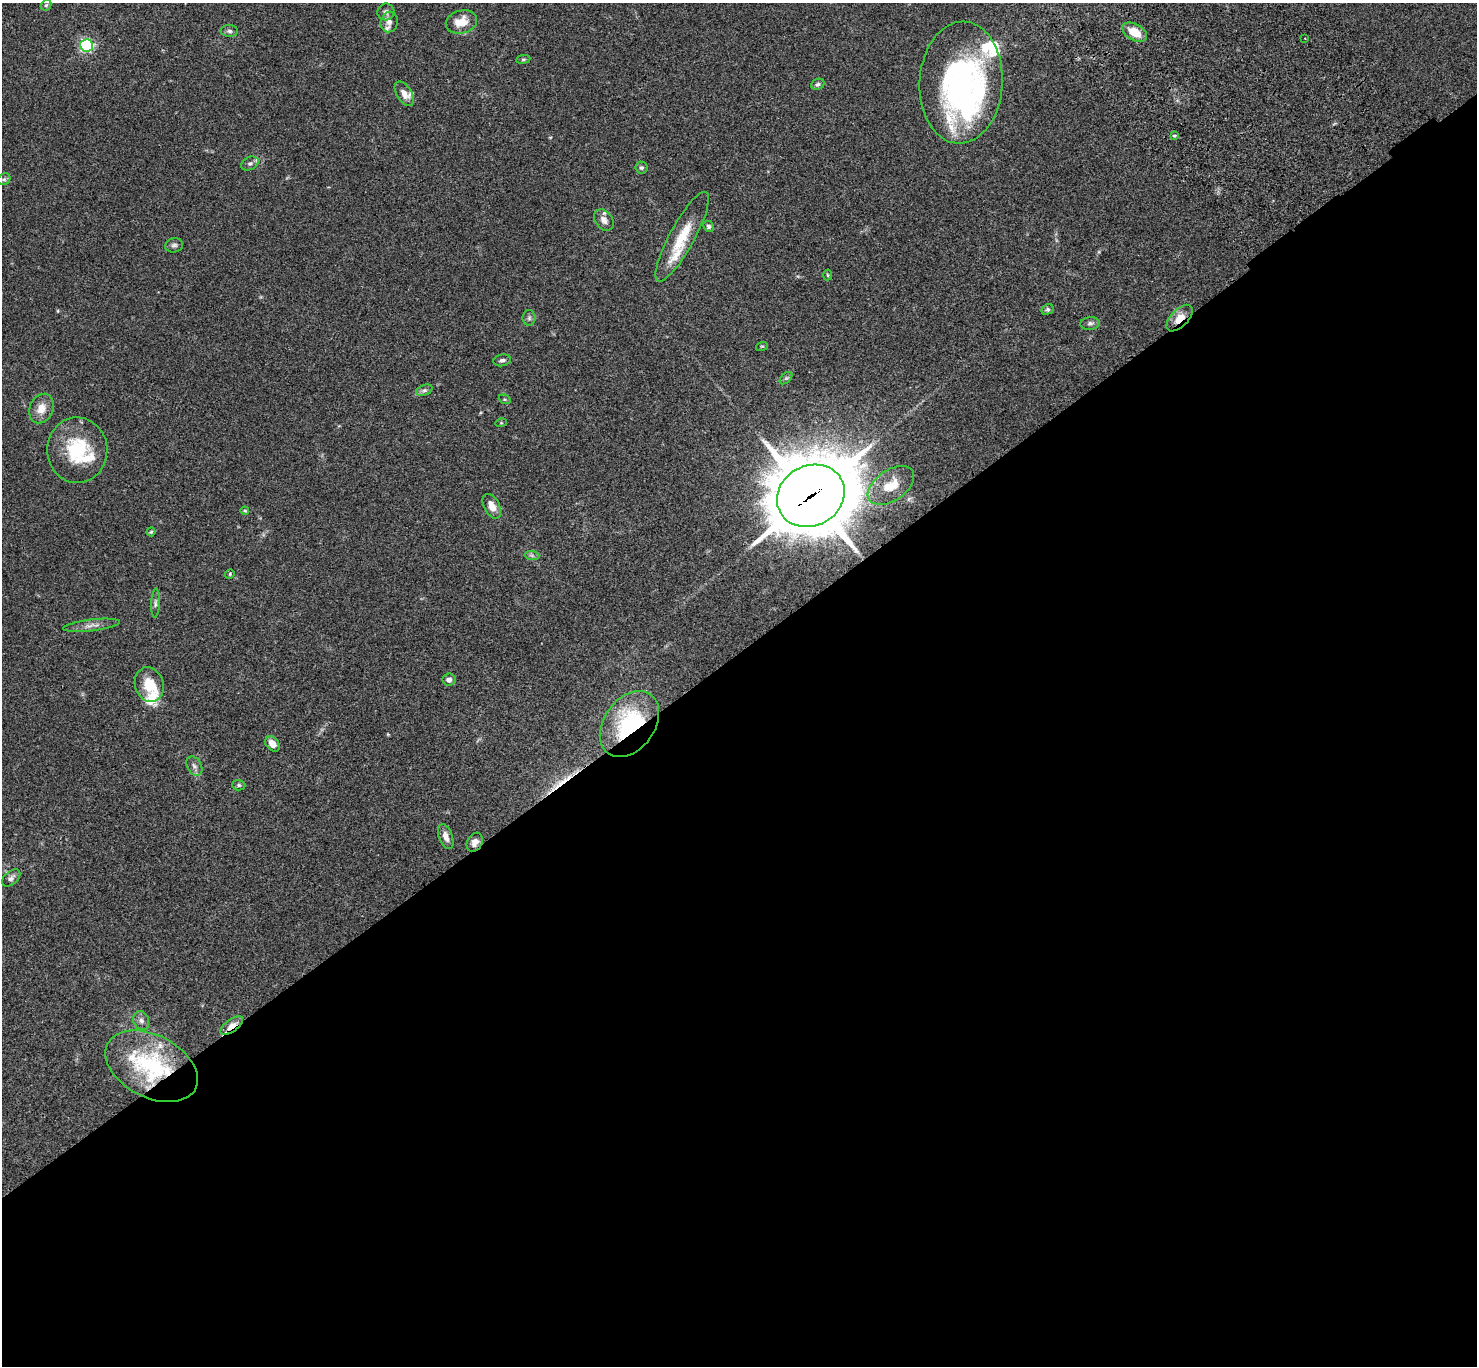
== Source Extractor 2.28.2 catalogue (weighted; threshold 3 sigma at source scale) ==
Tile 15 of 4 x 4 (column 3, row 4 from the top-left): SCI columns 3054-4528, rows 383-1746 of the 6106 x 6082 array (HDU 1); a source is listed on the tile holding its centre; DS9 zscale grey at full resolution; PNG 1479 x 1368 px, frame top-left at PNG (2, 3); each listed source drawn as its Kron ellipse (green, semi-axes under 4 px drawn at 4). Shown black and unused: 53% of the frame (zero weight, under 3 of 4 exposures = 6% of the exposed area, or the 3 px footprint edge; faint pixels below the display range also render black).
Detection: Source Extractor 2.28.2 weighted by HDU 2 'WHT'; one run over the whole footprint, this tile lists its part. Background 0.0592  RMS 0.0053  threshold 0.0239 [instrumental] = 3 sigma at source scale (4.5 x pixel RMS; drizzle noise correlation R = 1.50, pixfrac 1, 0.05/0.05 arcsec/px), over >= 5 px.
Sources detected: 65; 2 inside a brighter object's white glare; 1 long thin detection or spike segment (spike, bleed or trail) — neither listed nor drawn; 8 inside a brighter listed object's ellipse — not listed separately; the other 54 listed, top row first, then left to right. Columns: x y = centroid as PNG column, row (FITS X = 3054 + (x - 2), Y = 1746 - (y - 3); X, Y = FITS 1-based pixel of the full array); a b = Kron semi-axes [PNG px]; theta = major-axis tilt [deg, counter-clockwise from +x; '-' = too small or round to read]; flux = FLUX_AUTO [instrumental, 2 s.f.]
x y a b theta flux
46 5 6 4 43 0.76
386 12 8 8 - 2
389 22 10 8 77 2.6
461 22 16 11 13 9
229 31 8 6 -1 1.4
1135 32 13 8 -30 9
1305 38 2 2 - 0.33
86 45 6 6 - 73
523 59 7 3 8 0.75
961 83 61 41 87 150
818 84 7 5 24 1.1
404 94 14 7 -58 4
1174 136 4 3 - 0.59
250 163 9 6 25 1.6
641 168 6 6 - 1.1
4 179 6 5 - 1.1
604 220 12 8 -53 3.2
709 226 6 5 - 1
682 237 50 12 61 17
174 245 9 7 14 1.5
828 275 5 3 - 0.5
1047 309 6 5 - 1.2
529 318 8 6 -90 1.3
1179 318 16 8 46 6.8
1090 323 9 6 9 1.5
762 346 6 3 18 0.53
502 360 9 6 10 1.5
786 378 7 4 44 0.85
424 390 8 5 20 1.3
505 399 6 4 -20 0.68
41 408 15 11 65 6
501 423 5 3 - 0.53
77 450 33 30 -88 30
891 485 26 15 34 11
811 496 35 30 29 4000
492 506 13 8 -62 4.8
245 511 4 4 - 0.52
151 532 4 4 - 0.64
532 556 7 4 -1 1.2
230 574 5 4 - 0.53
155 603 14 4 88 1.5
91 625 28 6 7 3.5
449 680 6 6 - 2.1
149 684 17 14 -72 11
629 724 36 25 54 53
272 744 8 6 -47 4.2
194 766 10 7 -61 2
239 785 6 5 - 0.99
446 837 13 7 -70 3.5
475 842 10 7 61 3.1
11 878 10 6 41 1.8
141 1021 10 7 -67 2.2
232 1026 13 6 36 5.1
152 1066 49 31 -27 59
Overlapping masked pixels (flux is a lower limit): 6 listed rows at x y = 1179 318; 811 496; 629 724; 475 842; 232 1026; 152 1066